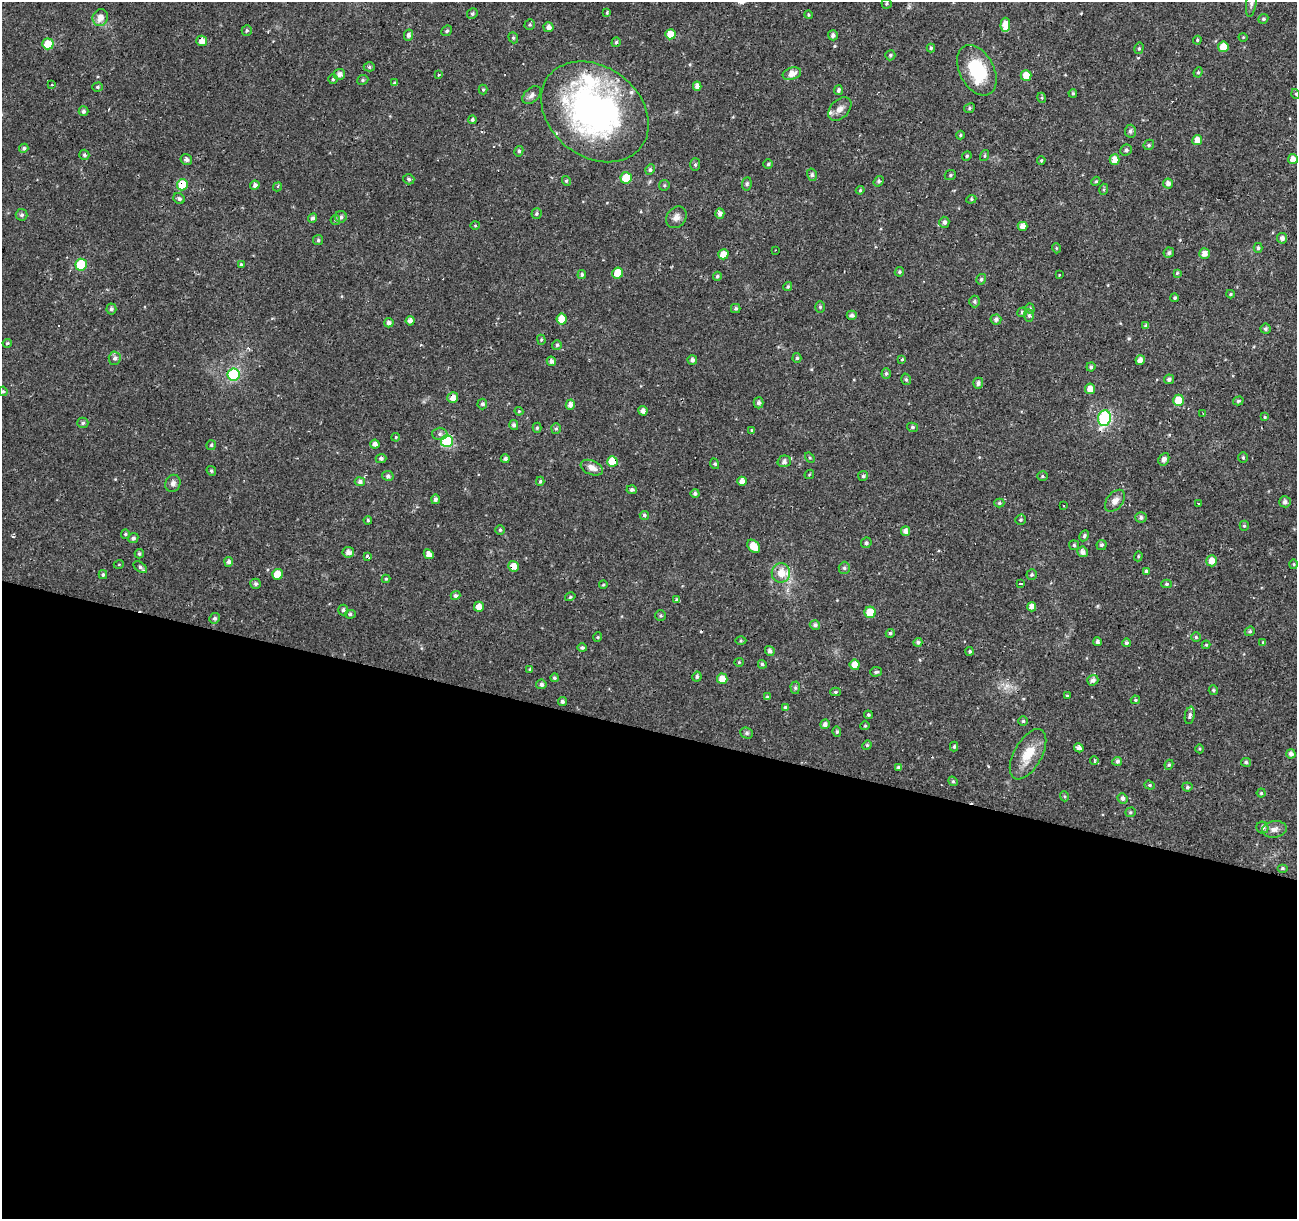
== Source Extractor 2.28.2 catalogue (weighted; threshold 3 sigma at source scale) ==
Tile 14 of 4 x 4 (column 2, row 4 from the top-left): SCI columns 1296-2590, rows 218-1434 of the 5186 x 5364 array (HDU 1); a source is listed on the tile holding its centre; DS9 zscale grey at full resolution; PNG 1299 x 1221 px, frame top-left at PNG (2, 2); each listed source drawn as its Kron ellipse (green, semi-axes under 4 px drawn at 4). Shown black and unused: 40% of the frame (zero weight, under 2 of 3 exposures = <1% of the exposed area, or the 3 px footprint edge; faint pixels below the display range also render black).
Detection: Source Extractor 2.28.2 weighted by HDU 2 'WHT'; one run over the whole footprint, this tile lists its part. Background 0.024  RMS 0.0033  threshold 0.015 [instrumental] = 3 sigma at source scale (4.5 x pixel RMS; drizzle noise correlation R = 1.50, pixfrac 1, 0.0396/0.0396 arcsec/px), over >= 5 px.
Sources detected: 309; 5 cosmic-ray / hot-pixel residue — neither listed nor drawn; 5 inside a brighter listed object's ellipse — not listed separately; the other 299 listed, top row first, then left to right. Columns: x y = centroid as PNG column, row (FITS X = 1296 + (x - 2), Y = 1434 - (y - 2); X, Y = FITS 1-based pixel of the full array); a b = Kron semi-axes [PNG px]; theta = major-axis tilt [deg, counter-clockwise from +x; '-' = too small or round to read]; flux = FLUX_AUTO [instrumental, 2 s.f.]
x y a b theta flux
1251 3 14 5 82 1.2
886 4 5 5 - 0.47
607 12 4 3 - 1.3
472 14 5 5 - 0.59
808 15 4 4 - 0.42
100 17 8 7 - 2.5
1263 19 5 4 - 0.56
530 25 5 5 - 0.51
1005 25 7 5 86 4.4
549 27 5 5 - 1.4
247 30 5 5 - 0.55
447 31 6 4 43 0.56
670 34 5 5 - 4.5
409 35 5 4 - 1.1
833 35 5 5 - 1
1243 37 4 3 - 0.26
513 38 6 4 -68 0.49
1197 40 4 3 - 0.38
202 41 5 5 - 2.5
616 42 5 4 - 0.68
48 44 5 5 - 5.9
1223 47 5 5 - 4.2
931 48 4 4 - 0.48
1139 48 6 4 75 0.52
890 55 5 5 - 0.56
369 67 6 4 0 0.54
977 70 27 17 -62 16
1198 72 5 4 - 0.49
339 74 6 5 - 1.7
792 74 9 6 19 2.7
439 75 3 3 - 0.31
1026 75 5 5 - 3.2
333 79 5 5 - 0.47
363 80 6 4 23 0.52
395 83 4 4 - 0.56
52 85 3 2 - 0.39
697 86 4 4 - 1.6
98 87 5 4 - 0.55
483 90 5 4 - 0.42
838 90 5 4 - 0.79
1073 93 4 3 - 0.45
1296 94 5 3 - 0.29
532 95 11 7 42 1.4
1042 98 5 3 - 0.34
969 108 6 4 26 0.56
840 109 14 9 46 2.2
83 111 5 5 - 0.7
595 112 58 45 -38 100
472 120 4 3 - 0.61
1130 131 6 5 - 0.86
960 135 4 4 - 0.44
1197 140 5 5 - 3
1149 145 6 5 - 0.53
24 148 5 4 - 0.66
1126 150 6 5 - 0.77
519 151 5 4 - 0.71
84 155 5 5 - 0.61
967 156 5 4 - 0.45
984 156 6 3 71 0.37
186 159 6 5 - 1.1
1293 159 5 5 - 2.2
1041 160 4 3 - 0.41
1115 160 5 5 - 3.3
768 164 5 5 - 0.52
695 165 6 5 - 0.54
650 169 5 4 - 0.65
812 175 6 5 - 0.69
950 175 6 5 - 0.52
626 178 5 5 - 8.3
409 179 6 5 - 0.69
566 181 5 4 - 0.48
879 181 5 4 - 0.7
1096 181 5 3 - 0.35
747 184 7 4 83 0.57
1168 184 5 5 - 1.5
182 185 5 5 - 9.2
255 185 5 4 - 1.2
664 185 5 5 - 0.48
278 187 5 3 - 0.81
1104 189 5 4 - 0.45
860 190 4 4 - 0.43
179 199 6 5 - 0.66
971 199 5 4 - 0.45
536 214 5 5 - 0.54
720 214 5 4 - 1.2
22 215 6 5 - 0.79
341 217 6 5 - 0.79
676 217 11 9 52 1.9
313 218 5 4 - 0.95
335 220 5 4 - 0.46
944 222 5 5 - 0.93
475 226 5 3 - 0.35
1022 226 5 4 - 2.2
1282 238 5 5 - 1.2
318 240 5 5 - 0.5
1056 248 5 3 - 0.31
1258 248 5 4 - 0.63
775 250 2 2 - 0.3
1169 253 5 5 - 0.74
723 254 5 5 - 3.6
1204 254 5 5 - 1.9
241 264 4 4 - 0.41
81 265 6 6 - 15
899 272 5 4 - 0.56
618 273 5 5 - 4.9
1177 273 3 3 - 0.34
582 274 4 4 - 0.63
1059 274 3 3 - 0.81
717 276 4 4 - 0.54
981 279 5 4 - 0.61
788 286 4 4 - 0.5
1230 294 4 4 - 0.35
1175 298 4 4 - 0.56
975 301 6 5 - 0.64
820 307 6 5 - 0.54
111 309 5 5 - 0.86
736 309 4 4 - 0.62
1030 309 5 4 - 0.52
1022 312 5 4 - 0.7
852 315 5 4 - 0.88
1029 315 6 5 - 0.64
562 319 5 5 - 4.4
996 319 5 5 - 0.87
410 321 5 4 - 1.5
389 323 5 4 - 1.2
1146 326 4 3 - 0.63
1265 329 5 5 - 0.66
541 340 5 4 - 0.43
7 343 5 4 - 0.46
557 345 5 5 - 0.56
115 358 6 6 - 1.1
797 358 5 4 - 0.54
902 359 3 3 - 0.86
692 360 5 4 - 1.2
1140 360 5 4 - 1.8
551 361 4 4 - 1.1
1091 367 4 4 - 0.67
886 373 5 4 - 0.55
234 375 6 6 - 26
906 379 6 4 -74 0.61
1169 379 5 4 - 0.87
978 383 5 5 - 1
1090 389 5 5 - 2.8
3 391 5 4 - 0.47
453 398 5 5 - 2.2
1178 400 6 5 - 5.6
1238 401 5 4 - 0.53
759 403 5 5 - 1.1
482 404 5 5 - 0.75
570 405 5 4 - 1.5
519 411 4 4 - 0.34
643 411 5 4 - 1.6
1203 414 4 3 - 2.3
1265 417 4 3 - 0.38
1104 418 8 6 78 33
83 423 5 5 - 0.64
514 425 5 4 - 0.9
912 427 5 4 - 0.55
537 428 5 4 - 0.46
556 428 5 5 - 0.49
752 430 4 3 - 0.37
440 434 7 6 - 1
396 437 4 3 - 0.31
447 441 6 6 - 26
375 444 5 4 - 1.7
211 445 5 4 - 0.5
1243 457 5 4 - 0.47
381 458 5 4 - 0.88
810 458 5 3 - 0.39
505 459 4 4 - 0.77
1164 459 6 5 - 1.5
612 461 5 5 - 7
784 461 7 5 15 1.4
715 464 5 3 - 0.4
592 468 12 7 -23 2.4
211 471 5 4 - 0.51
809 474 5 3 - 0.32
388 476 6 5 - 0.76
863 476 5 5 - 0.57
1042 476 5 4 - 0.46
540 481 4 4 - 0.46
742 481 4 4 - 2.1
360 482 5 4 - 1
173 483 9 7 69 1.3
632 490 5 4 - 0.68
695 493 4 4 - 0.72
435 499 5 4 - 0.96
1115 501 12 8 50 2.1
1285 502 6 5 - 1
999 503 5 4 - 0.57
1198 503 3 2 - 0.23
1064 505 3 3 - 1.7
644 515 5 4 - 0.7
1141 517 5 5 - 0.94
368 520 4 3 - 0.42
1021 520 5 5 - 0.49
1244 526 5 4 - 0.51
500 530 5 5 - 0.55
905 531 4 4 - 1.5
125 534 5 4 - 0.42
1084 536 6 4 61 0.57
133 538 5 5 - 0.82
866 543 5 5 - 0.74
1074 545 5 5 - 0.58
1102 545 5 5 - 0.69
754 546 8 5 -48 4.7
348 552 6 5 - 1.7
1082 552 5 5 - 1.6
139 554 4 4 - 0.64
429 554 5 4 - 2
367 556 3 3 - 1.4
1138 556 5 4 - 0.39
1212 561 5 5 - 3.3
229 562 5 4 - 0.99
119 564 5 3 - 0.25
1294 564 5 3 - 0.34
513 566 5 5 - 2.8
140 567 7 4 -37 0.81
844 568 6 5 - 0.68
1146 571 4 4 - 0.69
781 573 9 9 - 3.9
277 574 5 5 - 4.4
103 575 4 3 - 0.56
1032 575 5 5 - 0.52
386 579 4 4 - 0.45
256 584 5 5 - 0.77
1020 584 3 2 - 0.44
1167 584 5 4 - 0.55
603 585 4 3 - 0.35
455 595 5 4 - 0.83
570 597 5 3 - 0.48
677 600 4 4 - 0.91
479 607 5 5 - 2.6
1032 607 4 4 - 1.8
343 610 5 5 - 0.72
870 612 5 5 - 5.6
350 614 5 4 - 0.65
661 615 5 5 - 0.51
215 618 5 5 - 0.71
815 625 5 5 - 0.98
1250 631 5 4 - 0.58
890 633 4 4 - 0.6
598 637 4 4 - 0.37
1196 637 4 4 - 0.5
741 641 5 3 - 0.37
918 642 4 4 - 0.81
1097 642 4 4 - 0.83
1263 642 4 3 - 0.34
1126 643 4 4 - 0.68
1206 645 4 4 - 0.32
582 648 5 4 - 0.73
770 651 5 5 - 1.1
970 651 4 4 - 0.54
739 662 4 4 - 0.39
762 664 4 4 - 0.64
855 665 5 5 - 2.7
530 669 4 3 - 0.47
876 672 6 4 4 0.68
697 677 5 4 - 0.65
554 678 4 4 - 0.49
722 679 5 5 - 3.3
1093 680 5 5 - 1.4
541 684 5 5 - 1.1
795 688 6 4 -88 0.61
1213 690 5 4 - 0.56
835 692 5 4 - 0.47
1067 696 3 3 - 0.39
767 697 4 4 - 0.43
1135 700 4 3 - 0.48
562 701 4 4 - 0.81
785 707 4 4 - 0.41
868 715 4 3 - 0.44
1190 715 9 5 80 0.81
1023 721 4 4 - 0.52
825 724 5 4 - 1.2
865 726 5 4 - 0.37
837 732 5 4 - 0.57
747 733 6 5 - 0.66
867 745 5 4 - 0.54
954 746 5 4 - 0.58
1079 748 5 4 - 1.3
1200 749 4 3 - 0.31
1028 754 28 14 60 7.4
1291 754 5 4 - 1.2
1094 760 4 3 - 1.3
1117 761 5 4 - 0.99
1246 762 5 4 - 0.71
1169 765 5 4 - 0.52
898 767 4 4 - 0.61
953 781 5 4 - 0.53
1150 785 5 4 - 0.48
1187 787 5 4 - 0.65
1261 793 4 4 - 0.49
1064 796 5 3 - 0.4
1123 798 5 4 - 0.99
1130 812 5 4 - 0.52
1262 828 6 6 - 1
1274 829 12 8 9 2
1283 868 5 4 - 0.6
Overlapping masked pixels (flux is a lower limit): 6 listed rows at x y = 202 41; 1293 159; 182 185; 453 398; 612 461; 513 566
Isophote crosses this tile's border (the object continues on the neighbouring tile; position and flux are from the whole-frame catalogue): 1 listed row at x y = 1251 3